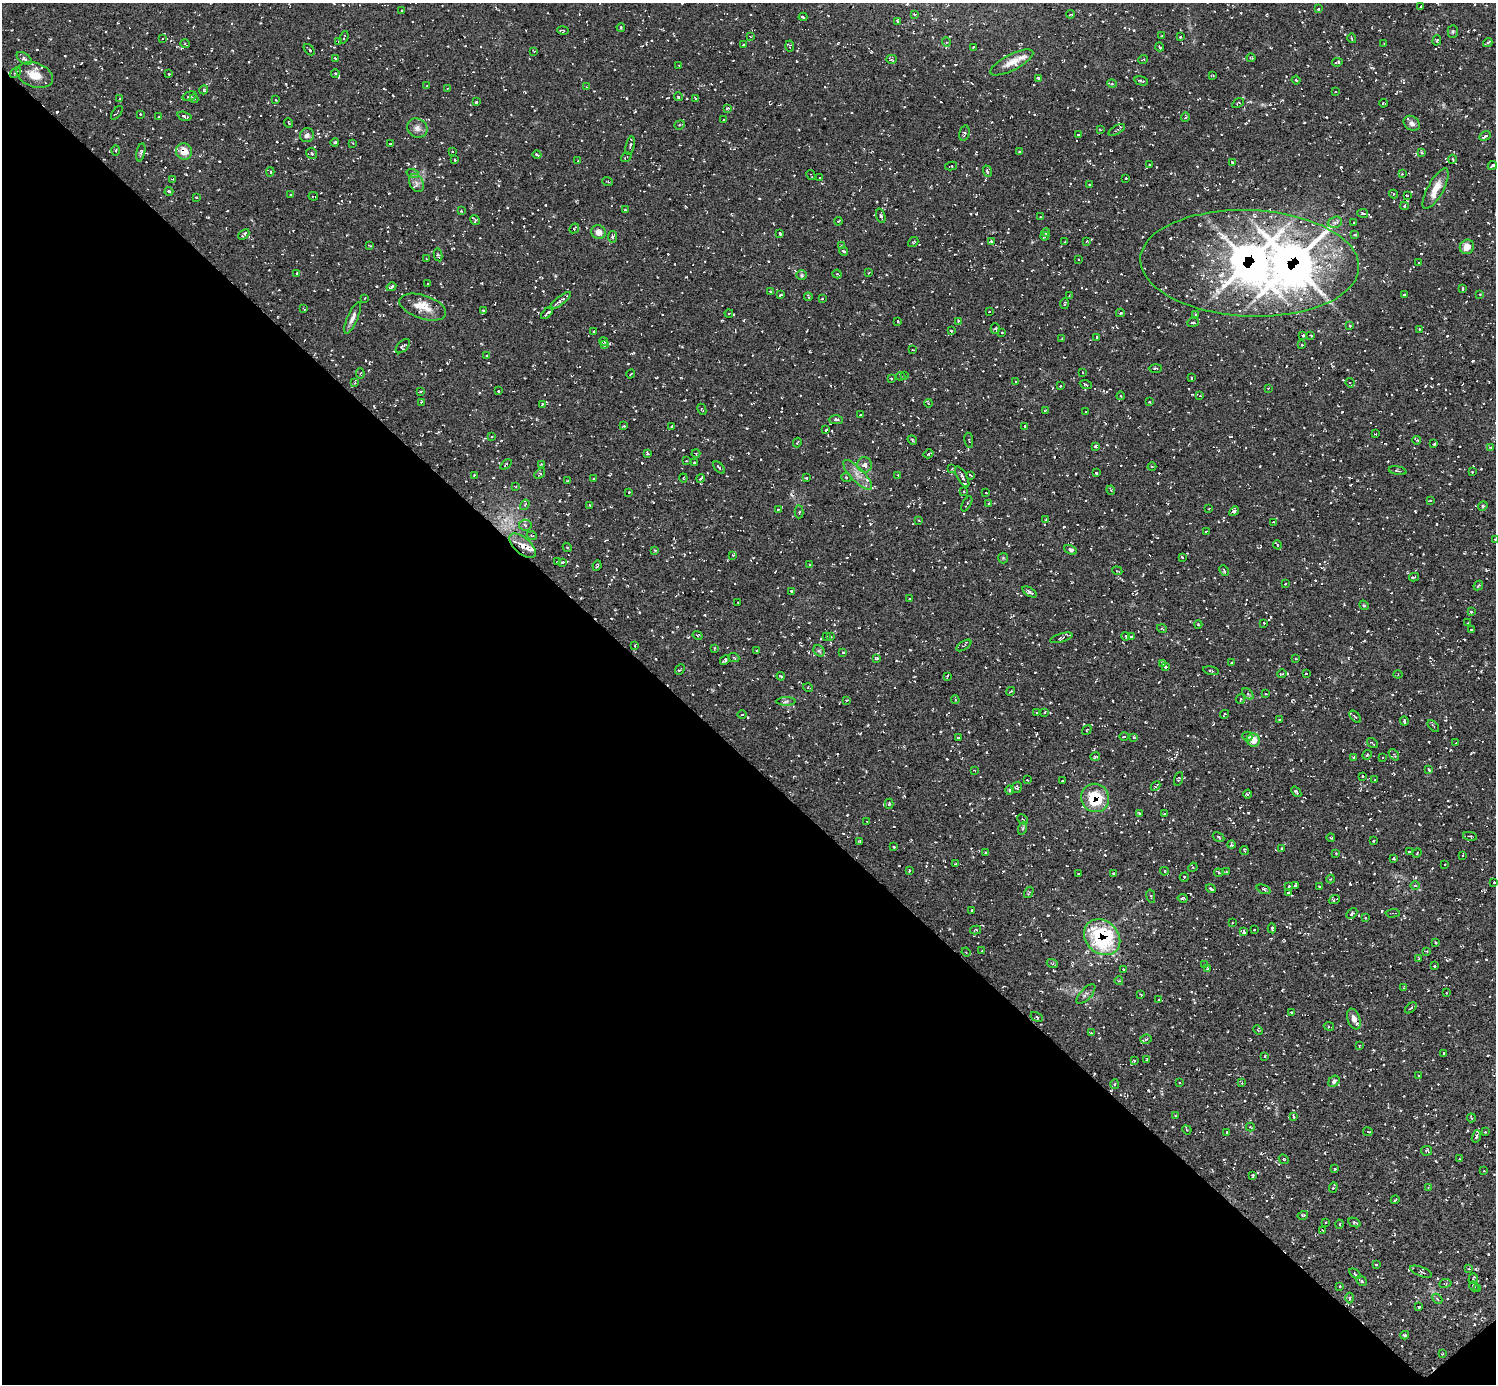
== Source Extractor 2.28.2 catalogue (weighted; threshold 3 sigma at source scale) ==
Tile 14 of 4 x 4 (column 2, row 4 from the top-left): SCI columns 1500-2993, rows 302-1683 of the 5986 x 5985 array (HDU 1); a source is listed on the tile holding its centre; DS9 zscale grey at full resolution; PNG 1498 x 1386 px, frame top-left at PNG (2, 3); each listed source drawn as its Kron ellipse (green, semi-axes under 4 px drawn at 4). Shown black and unused: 45% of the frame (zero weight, under 3 of 5 exposures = <1% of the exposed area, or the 3 px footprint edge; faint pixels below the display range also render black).
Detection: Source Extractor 2.28.2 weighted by HDU 2 'WHT'; one run over the whole footprint, this tile lists its part. Background 0.00766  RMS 0.0069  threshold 0.0311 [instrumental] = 3 sigma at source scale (4.5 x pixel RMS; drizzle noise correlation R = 1.50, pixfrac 1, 0.05/0.05 arcsec/px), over >= 5 px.
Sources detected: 924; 102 cosmic-ray / hot-pixel residue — neither listed nor drawn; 20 inside a brighter listed object's ellipse — not listed separately; of the other 802, all 500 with FLUX_AUTO >= 0.574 (the completeness limit of this list) listed and drawn (302 fainter detections not listed), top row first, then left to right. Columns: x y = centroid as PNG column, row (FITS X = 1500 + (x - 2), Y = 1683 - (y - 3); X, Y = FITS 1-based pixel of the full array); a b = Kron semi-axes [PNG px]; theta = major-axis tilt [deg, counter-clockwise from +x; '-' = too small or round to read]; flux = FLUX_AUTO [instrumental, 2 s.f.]
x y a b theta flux
1421 6 3 2 - 0.76
1318 9 3 3 - 0.76
401 11 3 3 - 0.76
915 14 4 3 - 0.75
1071 14 4 3 - 0.79
803 17 4 2 - 1.4
898 21 3 2 - 0.81
621 27 4 3 - 0.68
563 30 5 3 - 0.96
1453 31 6 5 - 1.2
750 36 4 3 - 0.6
1162 36 3 2 - 0.73
344 37 6 2 71 0.72
1180 37 3 3 - 1.4
1352 38 5 2 - 0.81
163 39 4 2 - 0.73
1437 40 5 4 - 0.85
339 41 3 3 - 0.97
946 42 5 3 - 0.79
1488 43 5 3 - 1.7
185 44 4 3 - 0.6
743 44 3 2 - 0.69
1384 44 3 2 - 0.68
790 46 5 3 - 0.98
973 47 3 2 - 0.67
1160 47 4 3 - 1.3
309 50 6 2 -47 1.2
534 51 3 2 - 0.58
24 58 8 5 -36 2.4
335 58 3 3 - 1
1251 58 4 3 - 0.91
891 59 5 4 - 1
1143 59 5 2 - 0.71
1012 62 24 8 27 7.8
1337 62 5 2 - 1.1
679 66 3 2 - 0.63
15 73 6 3 41 1.2
335 73 4 4 - 0.83
169 74 3 3 - 0.77
35 75 19 12 -19 10
1213 76 3 3 - 0.69
1039 79 4 3 - 1.6
1296 80 4 3 - 0.62
1141 81 7 3 -14 0.96
1112 84 5 3 - 0.59
427 86 3 3 - 0.64
586 87 4 3 - 0.66
447 89 3 2 - 0.58
204 90 5 4 - 0.87
1336 92 3 2 - 0.58
189 96 7 4 18 1.4
678 97 4 4 - 0.77
696 98 4 2 - 0.73
120 99 3 3 - 1.2
194 99 4 3 - 1.1
276 100 3 2 - 0.62
476 102 4 3 - 0.96
1238 103 6 3 29 0.83
1383 103 4 2 - 1
727 108 4 3 - 0.66
117 113 8 2 54 0.78
140 114 3 3 - 0.78
184 116 7 3 -15 1.4
159 117 3 2 - 0.88
1185 117 4 4 - 0.87
724 120 3 2 - 0.6
289 123 5 2 - 0.6
1412 123 9 7 -37 2.3
680 125 5 4 - 1.1
417 128 10 9 - 3.7
1100 130 3 3 - 0.68
1117 130 9 3 29 1.1
964 133 8 5 77 1.4
307 135 7 6 - 2.1
1078 135 3 2 - 0.71
1485 136 6 3 27 2.3
335 142 4 3 - 1.2
353 143 3 2 - 0.61
390 144 3 2 - 0.58
630 146 9 4 77 1.8
116 151 5 3 - 0.66
184 151 8 8 - 9.3
453 151 2 2 - 0.59
141 152 9 3 78 1.3
1020 152 3 3 - 1.2
311 153 6 5 - 1.7
1422 153 4 3 - 1.1
537 154 4 3 - 1.2
626 157 5 2 - 0.85
1452 159 4 3 - 0.72
455 160 3 2 - 0.68
578 161 3 3 - 0.6
1232 163 3 3 - 1.2
1150 165 3 3 - 0.7
1492 165 5 3 - 1.3
951 166 6 3 12 0.7
987 171 6 4 -70 1.3
270 172 4 4 - 1
413 174 6 4 -20 1.1
1402 174 4 4 - 0.86
811 175 5 2 - 0.57
820 178 3 3 - 0.59
1126 178 2 2 - 0.63
173 179 3 3 - 0.6
607 182 5 2 - 0.67
417 183 10 6 -61 3
1090 184 4 2 - 0.6
1436 189 23 7 61 8.9
169 191 4 3 - 1.5
1393 194 4 4 - 0.98
291 195 3 3 - 0.6
313 196 5 2 - 0.71
1407 196 3 2 - 0.71
197 198 4 2 - 0.57
1404 206 4 4 - 1.1
625 210 3 2 - 0.79
461 211 3 3 - 0.78
1363 213 5 4 - 1.4
881 216 7 4 -73 2.1
1040 217 3 2 - 0.67
475 220 5 4 - 0.99
838 221 4 3 - 0.67
1335 222 7 5 19 2
1354 223 2 2 - 0.6
574 228 5 3 - 0.89
599 232 7 7 - 4.9
780 233 3 3 - 1.7
1046 233 4 2 - 0.88
244 234 6 3 44 1.7
1355 235 4 3 - 0.98
1045 236 4 3 - 1.2
612 237 6 4 -80 1.3
991 241 4 3 - 0.96
1087 241 4 3 - 0.6
913 242 6 4 41 0.86
1065 242 3 2 - 0.73
369 245 4 2 - 0.63
841 246 3 3 - 0.68
1467 247 7 7 - 5.9
843 251 4 3 - 1.1
438 255 6 3 -78 0.91
426 259 3 2 - 0.73
1078 259 3 2 - 0.59
1250 263 109 53 -2 490
1419 263 3 2 - 0.66
869 273 3 2 - 0.66
297 274 3 2 - 0.77
837 274 4 4 - 1
802 275 5 5 - 0.96
428 284 3 2 - 0.62
391 287 5 3 - 1.4
1463 289 3 3 - 0.89
770 291 3 2 - 0.68
1480 294 3 3 - 0.68
780 295 3 3 - 1.2
1405 295 3 3 - 1.1
1069 296 4 3 - 0.67
808 297 4 3 - 0.9
365 298 3 2 - 0.6
822 299 3 3 - 0.7
560 301 13 4 37 2.6
1065 304 5 2 - 0.78
423 307 24 11 -18 10
304 309 4 2 - 0.6
484 311 4 3 - 0.91
989 312 3 2 - 0.57
547 313 7 3 45 2.5
729 313 4 3 - 0.66
1120 313 4 4 - 0.96
1196 314 4 3 - 0.69
353 318 17 5 66 3.4
898 321 3 2 - 0.63
958 321 4 3 - 0.81
1193 322 6 4 8 1.6
1350 326 3 3 - 0.77
995 328 5 4 - 0.85
1420 329 3 2 - 0.7
593 331 3 2 - 0.63
951 331 3 3 - 1.3
1002 332 3 2 - 0.63
1303 335 4 3 - 0.92
1311 336 2 2 - 0.58
1097 337 3 3 - 0.85
1062 338 4 4 - 0.6
604 341 4 3 - 0.86
604 344 4 3 - 0.81
1302 345 3 2 - 0.65
403 346 9 5 46 1.3
912 350 3 2 - 0.71
487 356 3 3 - 0.59
1155 368 6 3 2 0.88
360 373 5 3 - 0.71
1082 373 3 2 - 0.66
631 374 4 2 - 0.64
905 375 3 2 - 0.82
901 376 5 3 - 0.96
891 378 3 3 - 0.77
1191 378 3 3 - 0.93
1015 382 3 3 - 0.64
355 383 4 3 - 0.66
1350 383 5 3 - 0.83
1086 385 6 3 -23 1.1
1061 386 3 2 - 0.69
1268 388 4 3 - 0.61
420 391 3 2 - 0.68
498 391 3 3 - 0.93
1121 396 4 4 - 0.72
1200 396 4 2 - 0.72
421 402 3 3 - 0.95
1149 402 3 2 - 0.73
928 403 4 3 - 0.65
542 404 4 3 - 0.66
702 409 6 3 -64 0.61
1045 411 3 2 - 0.67
1086 412 3 2 - 0.64
861 415 3 2 - 0.99
836 420 7 4 -1 1.6
624 426 4 3 - 0.76
672 426 3 2 - 0.89
1025 426 3 3 - 0.59
826 430 3 2 - 0.72
1376 434 3 2 - 0.58
492 437 3 2 - 0.69
912 440 5 4 - 0.78
969 440 7 2 -80 0.58
1417 440 4 3 - 0.79
797 443 5 3 - 0.61
1434 444 3 3 - 0.88
1096 447 4 3 - 1.2
1491 447 4 3 - 0.74
696 453 4 3 - 0.66
648 454 4 3 - 1.5
928 454 5 3 - 0.66
686 461 3 2 - 0.7
694 463 3 3 - 0.76
506 464 6 3 38 0.95
541 464 3 3 - 0.62
865 465 8 7 - 2.8
719 467 7 3 -48 0.9
1152 467 4 3 - 0.59
952 469 3 3 - 0.63
1398 471 9 2 -11 0.81
1472 472 3 2 - 0.76
1096 473 3 2 - 0.64
540 474 6 4 42 0.91
474 475 3 3 - 0.69
858 475 19 6 -46 5.8
898 475 3 3 - 0.69
970 475 4 2 - 0.84
846 477 5 3 - 0.66
962 477 12 5 -61 2.2
593 478 3 2 - 0.77
683 478 4 4 - 0.74
701 478 4 3 - 0.94
806 478 3 3 - 0.85
568 481 3 2 - 0.58
516 487 4 4 - 0.64
1111 490 4 4 - 0.92
964 491 4 3 - 0.91
629 492 3 3 - 0.79
986 492 2 2 - 0.59
1430 500 3 2 - 0.68
967 504 8 2 60 0.83
989 504 3 3 - 1.4
525 505 6 4 57 0.82
590 505 3 2 - 0.85
1483 506 5 4 - 0.9
778 509 4 3 - 0.7
1209 509 3 2 - 0.59
1234 511 5 4 - 2.4
799 512 6 4 88 1.1
919 520 3 2 - 0.66
1046 520 4 3 - 0.76
1274 522 3 2 - 0.6
525 525 6 5 - 2
1206 531 3 2 - 0.75
532 536 5 3 - 0.63
1495 539 3 3 - 0.73
1277 545 5 4 - 0.92
523 546 16 8 -40 5.6
567 547 5 3 - 0.72
655 550 4 3 - 0.86
1071 550 6 4 -26 2.3
733 555 4 3 - 0.89
1182 557 3 3 - 0.64
1003 558 5 5 - 0.85
557 561 3 2 - 0.7
563 562 4 3 - 0.99
809 565 3 2 - 0.89
597 566 5 2 - 0.85
1117 571 5 2 - 0.59
1224 571 6 3 -64 0.78
1414 577 5 2 - 1.2
1285 584 3 2 - 0.62
1478 585 5 3 - 0.92
792 591 3 3 - 1.2
1030 592 8 4 -31 1.8
910 599 3 2 - 0.66
738 602 3 2 - 0.73
1364 605 5 4 - 0.81
1471 612 3 3 - 1
1264 623 3 3 - 0.82
1468 623 3 2 - 0.65
1198 625 4 3 - 0.82
1162 629 5 3 - 0.58
1472 629 3 3 - 0.81
698 635 5 4 - 0.97
826 636 3 2 - 0.75
1126 636 4 3 - 0.62
1131 636 3 2 - 0.66
831 637 3 3 - 0.6
1061 638 11 4 16 1.2
964 645 8 3 32 0.69
635 646 4 3 - 0.78
715 648 4 4 - 1.1
757 650 3 3 - 0.91
819 651 6 5 - 1
843 652 3 3 - 0.64
734 658 5 3 - 0.75
877 658 4 4 - 1.2
1296 659 3 2 - 0.65
725 660 6 3 49 2.4
1231 663 3 2 - 0.65
1163 664 4 2 - 1.1
1165 667 3 3 - 1.7
680 670 6 3 48 0.89
1211 671 8 4 -12 1.1
1306 673 3 2 - 0.77
1282 674 5 3 - 0.8
1398 674 4 4 - 0.72
781 676 4 3 - 0.65
947 676 3 2 - 0.78
808 688 5 3 - 0.61
1010 691 4 2 - 0.69
1248 694 7 4 -46 1.3
1266 694 3 2 - 0.73
1240 699 5 2 - 0.64
846 700 4 3 - 0.74
955 700 4 3 - 0.98
786 701 10 4 0 1.7
1045 712 3 3 - 0.61
1036 713 3 2 - 0.99
1224 714 4 2 - 0.67
742 715 4 3 - 0.6
1355 717 7 2 -49 0.64
1279 719 3 2 - 0.69
1404 721 4 3 - 1
1433 726 7 2 -45 0.73
1087 730 5 3 - 0.6
1124 736 4 3 - 0.64
1247 736 5 5 - 1.1
1134 737 3 3 - 0.74
958 738 3 2 - 0.7
1253 740 7 6 - 9.4
1372 743 6 3 -36 1
1456 743 3 2 - 0.58
1367 755 5 4 - 1.1
1394 755 6 2 -51 0.71
1095 757 5 3 - 0.82
1353 757 4 3 - 0.76
1383 757 3 2 - 0.64
1429 769 4 2 - 1
974 770 3 2 - 0.62
1362 776 3 2 - 0.6
1179 779 7 3 72 0.89
1027 780 3 2 - 0.65
1375 780 3 3 - 0.61
1062 781 3 2 - 0.8
1155 786 5 2 - 0.93
1017 787 6 5 - 1.2
1009 790 5 3 - 0.68
1296 792 6 3 -52 1.3
1247 794 4 2 - 0.94
1095 798 14 13 - 32
889 804 5 4 - 1.7
1139 813 3 3 - 1
1165 814 3 2 - 0.86
1023 819 6 3 -45 0.92
867 821 3 2 - 0.58
1023 828 6 4 71 1
1470 836 7 2 -10 0.64
1219 837 6 3 -29 0.99
1331 838 4 3 - 0.63
1373 840 3 2 - 0.64
860 841 3 3 - 0.62
1231 845 4 3 - 0.94
894 847 3 2 - 0.93
1282 848 3 3 - 0.75
1244 850 4 3 - 0.78
985 852 3 2 - 0.64
1409 852 3 3 - 0.89
1336 853 4 3 - 0.65
1417 853 5 3 - 0.59
1462 855 3 2 - 0.77
1394 858 3 2 - 0.81
956 864 3 2 - 0.66
1444 864 3 2 - 0.58
1193 867 5 4 - 0.64
909 871 3 2 - 0.91
1164 871 4 3 - 0.65
1226 872 3 3 - 0.76
1113 873 4 3 - 0.87
1218 873 4 3 - 0.87
1078 874 3 2 - 0.86
1184 877 5 3 - 1.3
1331 879 4 3 - 0.6
1494 882 4 3 - 0.59
1295 885 4 3 - 0.94
1289 886 3 3 - 0.82
1319 886 3 3 - 0.73
1415 886 5 3 - 0.83
1211 889 5 3 - 1.2
1264 889 7 3 -20 1.2
1029 892 6 3 58 0.76
1288 892 3 3 - 0.9
1151 896 7 2 -78 0.72
1183 898 5 3 - 1
1334 900 6 2 23 0.98
972 910 3 2 - 0.86
1352 913 6 4 45 1.6
1393 913 7 2 3 0.74
1365 918 4 3 - 0.67
1232 923 3 2 - 0.72
1272 928 5 2 - 1.3
976 930 5 4 - 0.99
1254 930 3 2 - 0.62
1244 932 4 3 - 1.4
1102 937 20 16 -43 77
1436 942 3 3 - 1.3
982 951 3 3 - 0.58
1427 951 4 3 - 0.58
966 952 4 4 - 0.74
1419 959 3 3 - 0.62
1052 963 5 3 - 0.81
1204 965 4 3 - 0.93
1434 966 3 3 - 0.94
1123 969 3 2 - 0.61
1207 969 4 3 - 0.72
1119 981 4 3 - 0.69
1404 988 3 3 - 0.68
1446 993 3 2 - 0.59
1086 994 12 5 47 2.5
1141 994 3 2 - 0.83
1159 1000 4 3 - 0.96
1411 1008 7 2 40 0.81
1291 1012 3 3 - 0.67
1037 1017 6 3 -29 0.86
1354 1019 11 6 -69 3.4
1329 1026 5 3 - 0.95
1258 1030 5 3 - 0.7
1091 1033 3 3 - 0.75
1146 1039 6 4 6 1.1
1359 1046 3 2 - 0.89
1444 1053 3 2 - 0.88
1264 1056 3 2 - 0.59
1146 1060 3 3 - 1.4
1134 1061 4 3 - 0.98
1419 1076 3 3 - 0.74
1334 1081 6 5 - 1.6
1179 1083 3 2 - 0.59
1242 1083 4 3 - 0.64
1115 1084 5 3 - 0.78
1175 1116 3 3 - 0.87
1293 1117 4 3 - 1.1
1471 1118 4 2 - 0.63
1250 1127 4 3 - 0.8
1187 1130 5 4 - 0.62
1227 1132 3 3 - 0.74
1368 1132 5 3 - 0.85
1485 1132 3 2 - 0.62
1476 1136 6 3 70 1.7
1427 1151 5 4 - 1.1
1284 1159 5 4 - 0.8
1460 1159 4 3 - 0.71
1334 1169 3 3 - 0.8
1484 1171 3 2 - 0.63
1253 1176 3 3 - 0.93
1333 1187 5 2 - 1.3
1428 1188 3 3 - 0.6
1395 1200 4 2 - 0.86
1303 1215 5 3 - 0.6
1325 1222 3 2 - 0.83
1354 1222 6 3 -26 1.3
1339 1224 4 3 - 0.62
1323 1230 2 2 - 0.76
1376 1265 3 3 - 0.88
1469 1269 4 3 - 0.63
1421 1272 11 4 -21 1.8
1355 1274 6 3 -37 1.5
1473 1279 5 2 - 1.3
1361 1281 6 3 -45 1.1
1445 1283 6 3 9 0.71
1340 1286 3 2 - 0.69
1474 1286 5 2 - 0.85
1478 1289 3 3 - 0.61
1350 1298 5 3 - 0.85
1437 1299 6 4 -46 1.1
1419 1307 3 3 - 0.94
1405 1335 4 3 - 1.1
1442 1354 3 3 - 0.65
Overlapping masked pixels (flux is a lower limit): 5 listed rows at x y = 184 151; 1250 263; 523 546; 1095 798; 1102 937
Isophote crosses this tile's border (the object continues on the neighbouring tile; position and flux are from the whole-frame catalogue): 2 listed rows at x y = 1492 165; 1495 539
Unlisted compact peaks at least as high as the median listed source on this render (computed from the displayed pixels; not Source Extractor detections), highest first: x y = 748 717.